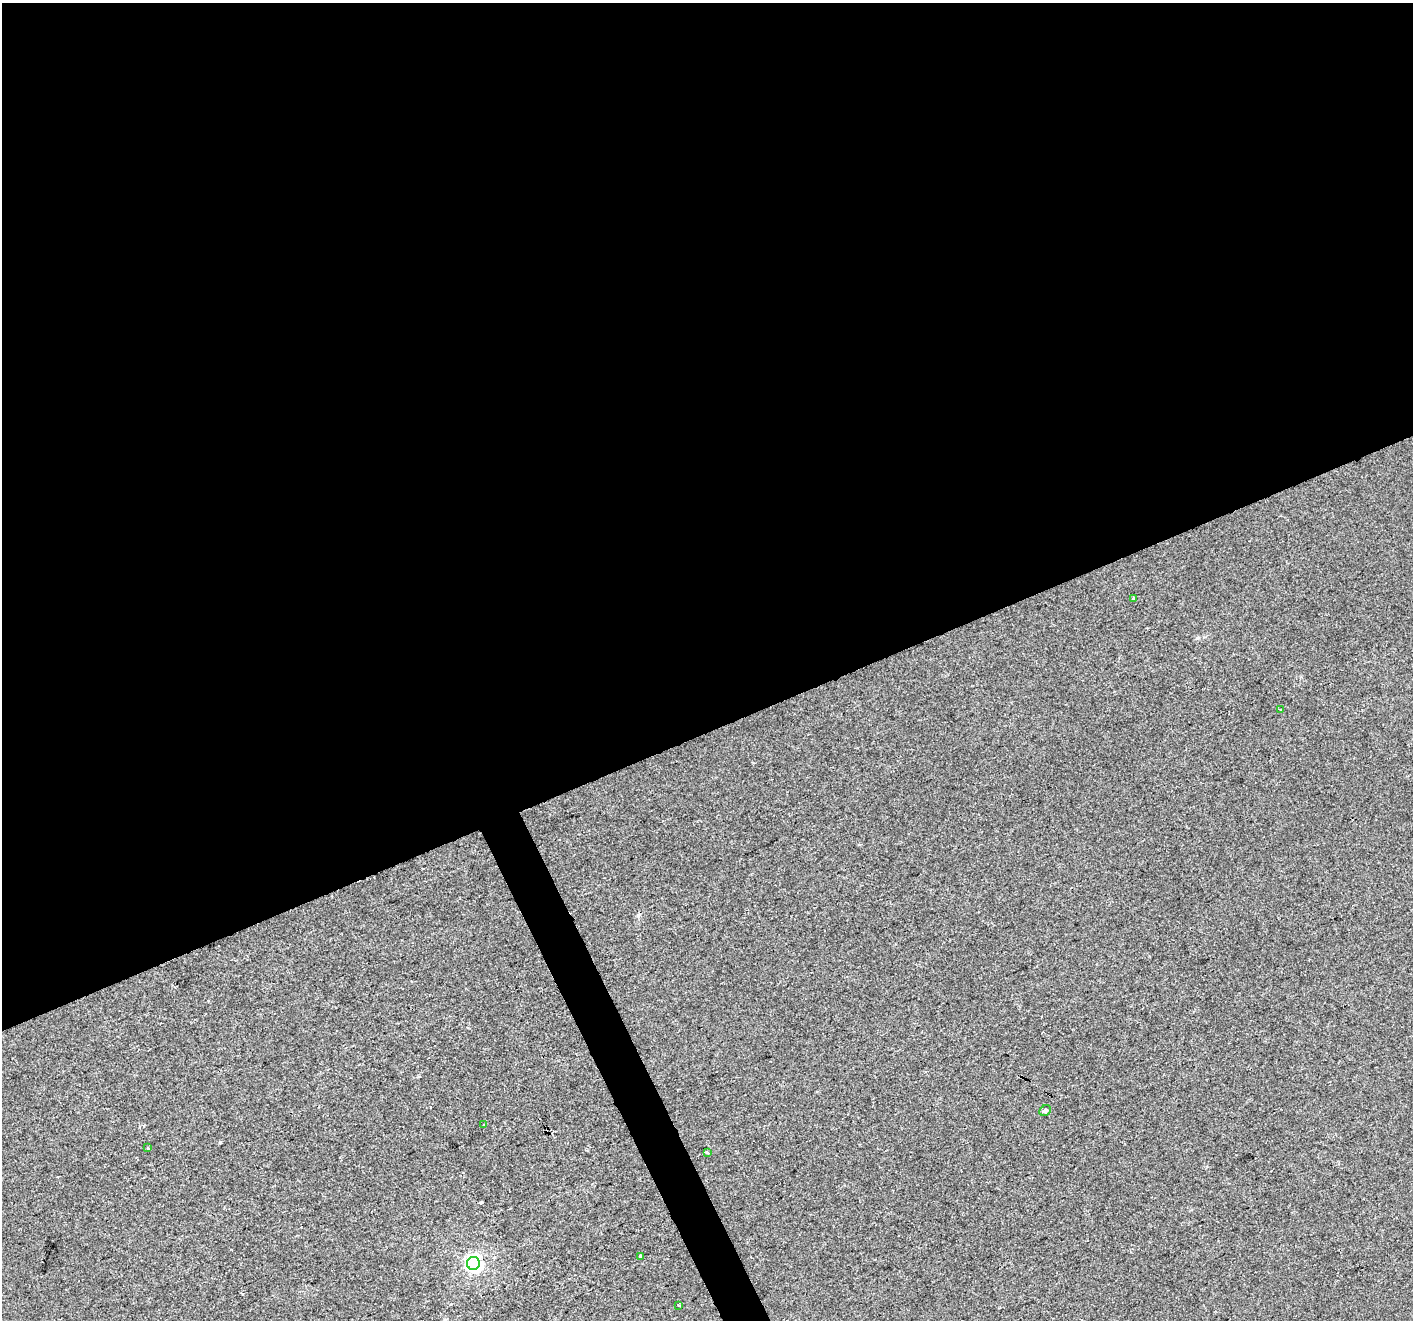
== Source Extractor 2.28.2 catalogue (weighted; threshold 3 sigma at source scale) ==
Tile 2 of 4 x 4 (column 2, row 1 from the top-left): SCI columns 1414-2824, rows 4102-5419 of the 5647 x 5507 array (HDU 1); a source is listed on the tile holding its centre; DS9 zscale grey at full resolution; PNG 1415 x 1322 px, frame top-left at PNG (2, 3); each listed source drawn as its Kron ellipse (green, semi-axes under 4 px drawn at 4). Shown black and unused: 57% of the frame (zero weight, under 2 of 3 exposures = <1% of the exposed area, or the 3 px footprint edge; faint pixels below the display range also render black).
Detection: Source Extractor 2.28.2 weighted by HDU 2 'WHT'; one run over the whole footprint, this tile lists its part. Background 0.00657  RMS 0.0046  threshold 0.0208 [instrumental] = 3 sigma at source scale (4.5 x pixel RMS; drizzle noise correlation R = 1.50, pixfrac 1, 0.0396/0.0396 arcsec/px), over >= 5 px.
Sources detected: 9; all 9 listed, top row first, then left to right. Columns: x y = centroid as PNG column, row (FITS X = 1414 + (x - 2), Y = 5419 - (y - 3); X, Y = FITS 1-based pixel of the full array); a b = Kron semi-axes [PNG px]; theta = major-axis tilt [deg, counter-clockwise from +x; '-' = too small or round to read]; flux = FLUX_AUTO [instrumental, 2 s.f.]
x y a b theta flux
1134 598 3 3 - 1.1
1280 710 3 3 - 1.1
1045 1111 6 5 - 1.4
484 1125 3 3 - 0.49
148 1148 3 3 - 1.3
707 1153 4 3 - 0.78
640 1256 3 3 - 3.1
473 1263 6 6 - 170
679 1305 3 2 - 0.56